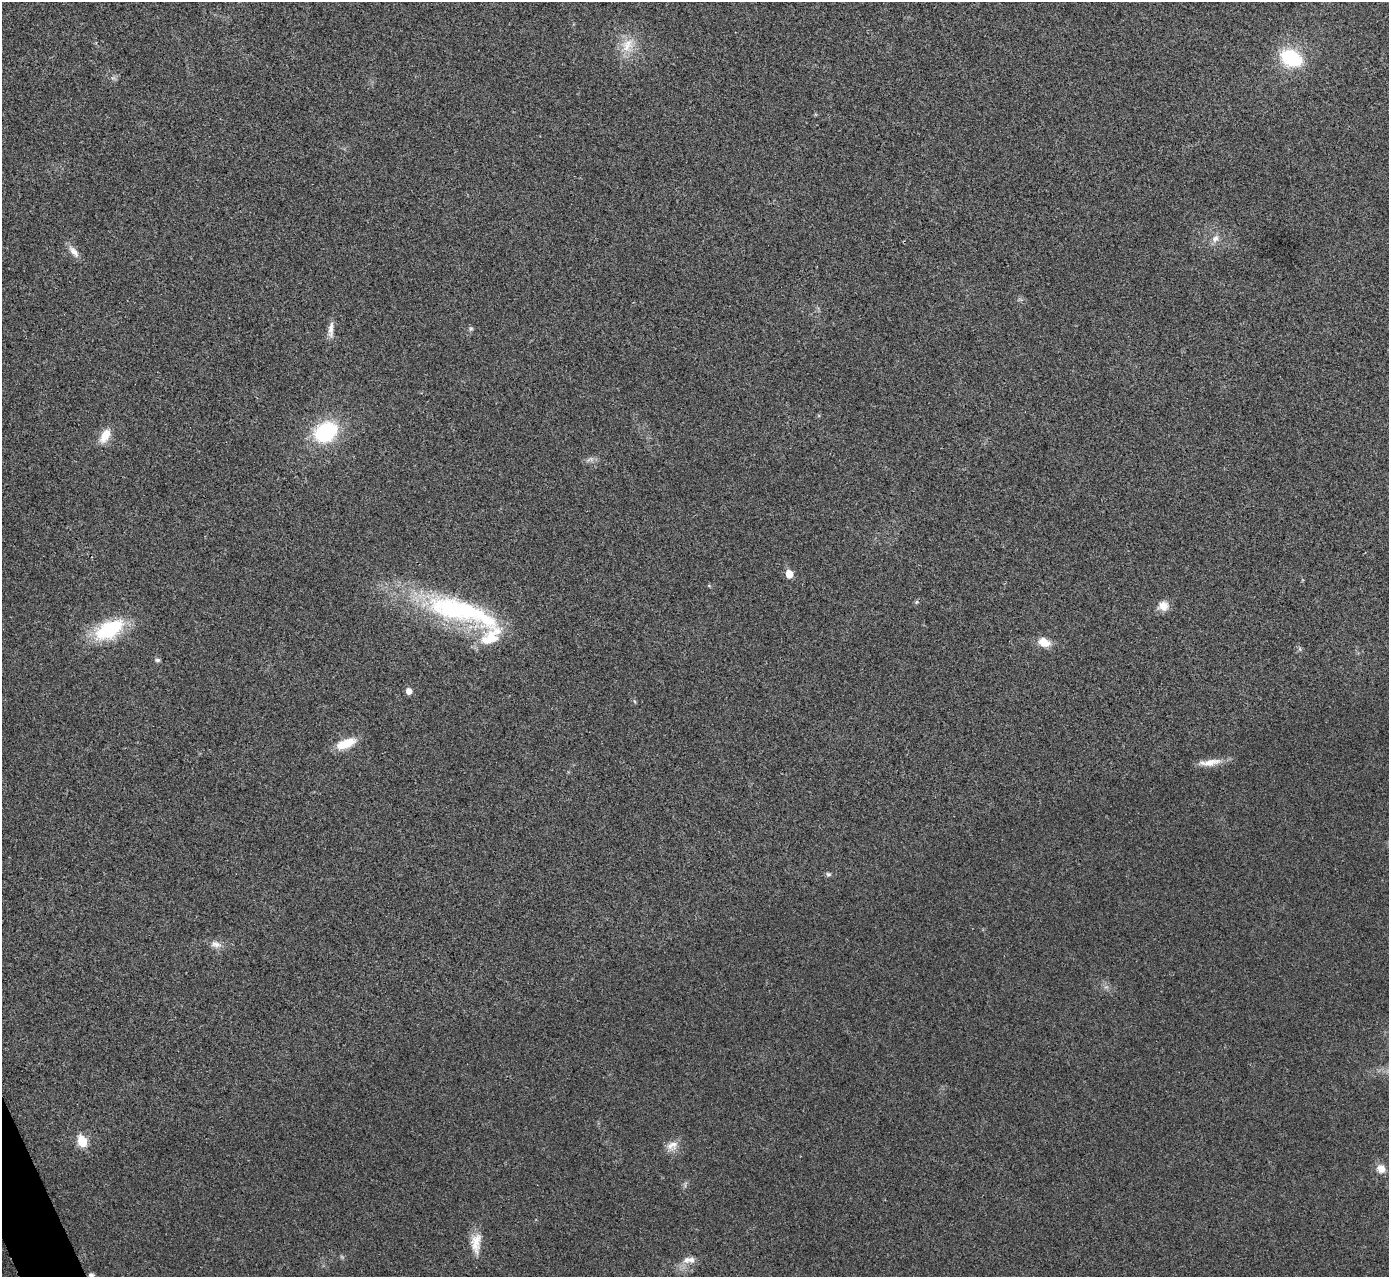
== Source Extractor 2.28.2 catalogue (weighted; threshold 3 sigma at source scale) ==
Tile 7 of 4 x 4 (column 3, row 2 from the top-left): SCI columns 2779-4165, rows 2709-3983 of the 5558 x 5547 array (HDU 1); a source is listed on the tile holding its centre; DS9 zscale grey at full resolution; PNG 1391 x 1279 px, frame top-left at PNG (2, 2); no overlay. Shown black and unused: <1% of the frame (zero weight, under 3 of 4 exposures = <1% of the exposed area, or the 3 px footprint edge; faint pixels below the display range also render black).
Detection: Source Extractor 2.28.2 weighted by HDU 2 'WHT'; one run over the whole footprint, this tile lists its part. Background 0.0315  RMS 0.0061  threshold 0.0276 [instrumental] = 3 sigma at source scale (4.5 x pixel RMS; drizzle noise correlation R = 1.50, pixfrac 1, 0.05/0.05 arcsec/px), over >= 5 px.
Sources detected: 30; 2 inside a brighter listed object's ellipse — not listed separately; the other 28 listed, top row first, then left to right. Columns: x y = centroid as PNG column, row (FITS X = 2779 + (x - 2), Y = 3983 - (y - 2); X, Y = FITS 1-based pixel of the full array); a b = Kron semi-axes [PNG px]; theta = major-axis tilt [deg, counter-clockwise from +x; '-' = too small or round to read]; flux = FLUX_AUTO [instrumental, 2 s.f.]
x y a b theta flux
627 45 24 15 70 13
1291 58 18 13 -26 44
1215 239 11 9 44 4
74 251 19 7 -50 4.5
471 329 7 5 29 0.98
331 330 24 7 86 4.7
326 432 27 21 30 44
105 436 20 10 58 8.2
590 459 12 5 18 2.2
789 574 5 5 - 13
709 586 5 3 - 0.61
916 602 6 4 70 0.83
1163 606 13 12 - 5.9
460 610 100 26 -17 110
109 629 33 18 29 41
1044 642 15 10 -26 8
157 660 7 5 0 1.2
409 691 6 5 - 4.8
346 744 24 10 21 13
1210 763 29 9 11 7.9
828 874 8 5 -26 1.2
216 944 15 9 -8 4.3
82 1141 6 5 - 29
672 1145 17 11 23 5.8
1381 1168 8 8 - 6.4
476 1243 28 13 86 10
686 1260 11 9 50 3.8
91 1275 5 4 - 2.3
Isophote crosses this tile's border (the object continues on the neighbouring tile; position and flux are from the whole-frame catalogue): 1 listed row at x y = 91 1275